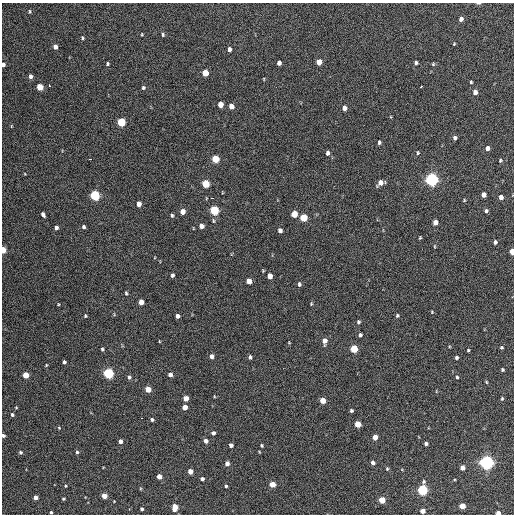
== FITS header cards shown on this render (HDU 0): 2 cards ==
NAXIS1  =                  512 / Axis length
NAXIS2  =                  512 / Axis length

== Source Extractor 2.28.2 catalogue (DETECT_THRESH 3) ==
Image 512 x 512 px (HDU 0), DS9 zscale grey, 1 PNG px = 1 image px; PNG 516 x 516 px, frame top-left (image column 1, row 512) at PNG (2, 3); no overlay
Background 402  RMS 19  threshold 58.2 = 3 sigma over >= 5 px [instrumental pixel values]
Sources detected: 141; all 141 listed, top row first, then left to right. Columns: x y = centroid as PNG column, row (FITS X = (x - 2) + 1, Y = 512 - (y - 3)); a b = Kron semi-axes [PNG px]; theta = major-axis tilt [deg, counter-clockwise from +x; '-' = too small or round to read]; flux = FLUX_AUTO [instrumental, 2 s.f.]
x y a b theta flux
478 3 6 3 0 1400
29 11 6 3 83 1300
461 19 5 4 - 5600
142 34 3 2 - 1100
163 34 5 4 - 1800
82 38 4 3 - 1500
454 44 3 3 - 1100
55 47 4 4 - 6800
229 49 4 3 - 4400
319 62 5 4 - 15000
279 63 4 4 - 4700
416 63 5 4 - 2800
3 64 4 4 - 3200
107 64 4 3 - 1700
433 64 5 4 - 1400
205 73 5 4 - 23000
30 76 5 4 - 4400
264 79 4 3 - 890
471 82 3 3 - 1600
49 85 3 2 - 3900
40 87 5 4 - 28000
421 87 3 3 - 2900
143 88 5 4 - 2100
475 92 5 4 - 6500
220 105 5 4 - 13000
231 106 5 4 - 9800
344 108 5 4 - 6200
121 122 5 4 - 68000
455 138 5 4 - 3400
379 142 5 3 - 2400
487 148 4 4 - 5400
327 153 5 4 - 3500
417 153 5 4 - 1800
89 159 3 2 - 4700
215 159 5 5 - 38000
500 160 5 4 - 1500
432 180 5 5 - 390000
380 183 6 5 - 8500
206 184 5 5 - 41000
95 195 5 5 - 120000
483 195 5 4 - 9100
501 197 4 4 - 6900
212 198 3 2 - 5800
464 200 4 3 - 1200
139 204 5 4 - 8500
214 210 5 5 - 92000
486 211 5 4 - 2600
183 212 5 4 - 11000
43 214 5 4 - 4000
294 214 5 4 - 25000
172 215 5 4 - 2100
303 218 5 5 - 43000
213 221 5 4 - 1700
435 222 5 4 - 8800
201 226 5 4 - 8700
56 227 4 4 - 4400
83 227 4 4 - 2500
280 230 4 4 - 4600
420 238 3 3 - 1300
495 242 4 4 - 3300
434 246 5 3 - 1100
3 250 5 3 - 24000
512 252 5 3 - 21000
172 275 4 4 - 3100
270 276 5 4 - 11000
249 281 5 4 - 13000
299 284 6 4 -84 2800
126 293 5 3 - 1800
141 302 5 4 - 12000
58 304 4 3 - 1000
311 304 4 3 - 1200
432 312 4 3 - 990
85 316 4 4 - 1400
177 316 4 4 - 4400
397 316 4 3 - 1800
358 322 5 4 - 2000
360 335 4 3 - 2900
159 341 4 2 - 880
325 341 6 4 89 9000
289 343 3 2 - 870
501 347 4 3 - 1400
102 349 4 3 - 2200
354 349 5 4 - 46000
468 350 3 3 - 1300
212 356 5 4 - 5200
250 357 4 3 - 3000
456 357 4 3 - 2500
64 362 4 3 - 2600
46 365 4 4 - 1200
502 370 3 3 - 1900
108 373 5 5 - 160000
25 375 4 4 - 21000
170 375 4 4 - 6200
129 377 5 4 - 3200
457 377 5 3 - 1800
486 382 4 4 - 1200
148 389 4 4 - 21000
214 396 4 3 - 950
186 398 4 4 - 13000
502 398 5 4 - 1400
323 401 4 4 - 19000
16 407 3 3 - 1100
185 407 4 4 - 12000
351 411 3 3 - 2300
12 415 4 4 - 2300
141 418 2 2 - 2600
152 419 4 4 - 2600
358 424 4 4 - 27000
59 428 4 4 - 1200
213 433 4 4 - 3500
3 435 3 3 - 2800
375 437 4 4 - 12000
120 441 4 4 - 6400
206 441 4 4 - 7100
426 444 4 3 - 3300
231 445 4 4 - 4700
261 445 3 3 - 1600
20 452 4 4 - 2100
77 452 4 4 - 1900
486 462 5 5 - 470000
373 463 4 4 - 4500
227 464 4 4 - 6800
462 467 4 4 - 8700
387 469 4 4 - 1600
190 471 4 4 - 11000
159 476 4 4 - 11000
202 479 4 3 - 3300
272 484 4 4 - 20000
65 486 3 3 - 1400
226 486 3 3 - 1800
422 490 5 5 - 160000
104 496 4 4 - 15000
35 497 4 4 - 7300
63 499 3 3 - 1500
382 500 4 4 - 29000
462 506 4 4 - 18000
175 507 6 5 - 15000
142 509 3 3 - 2400
422 511 4 4 - 10000
51 512 3 3 - 1800
498 513 4 3 - 8800
At the frame edge (FLAGS 8, measured only in part): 7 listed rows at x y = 478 3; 3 64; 3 250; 512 252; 3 435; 51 512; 498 513